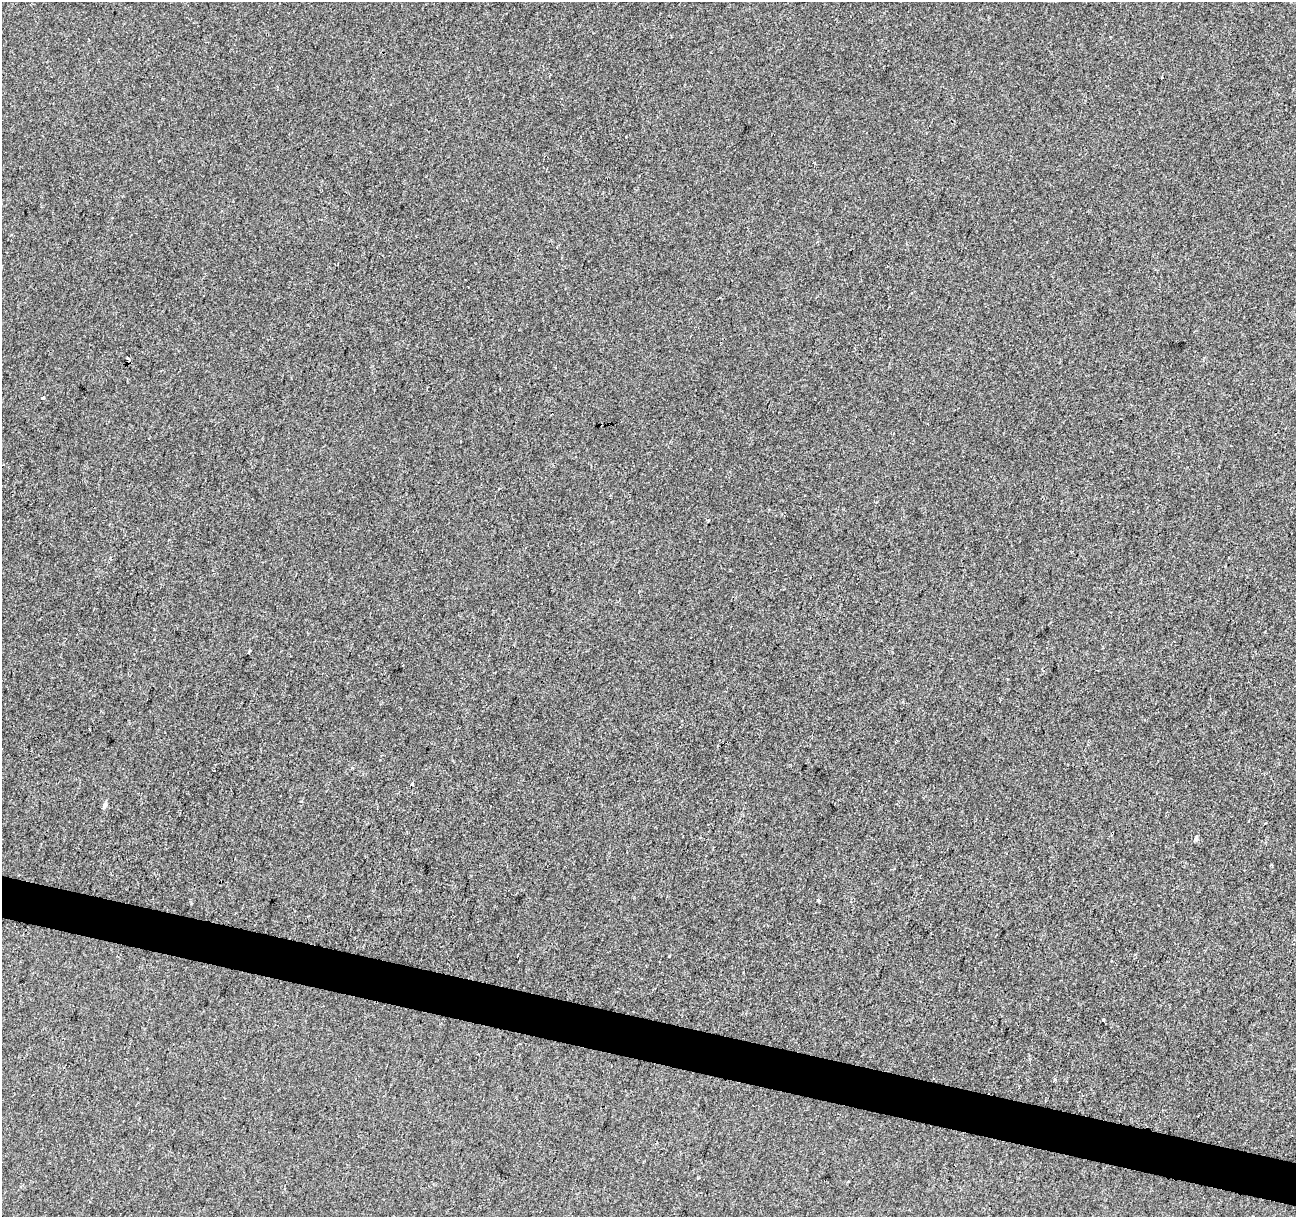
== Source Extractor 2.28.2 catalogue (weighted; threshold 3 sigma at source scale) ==
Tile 6 of 4 x 4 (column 2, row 2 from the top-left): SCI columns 1295-2588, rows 2651-3865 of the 5184 x 5363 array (HDU 1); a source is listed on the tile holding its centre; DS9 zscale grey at full resolution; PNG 1298 x 1219 px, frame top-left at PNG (2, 2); no overlay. Shown black and unused: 3% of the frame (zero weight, under 2 of 3 exposures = <1% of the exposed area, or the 3 px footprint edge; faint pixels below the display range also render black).
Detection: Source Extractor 2.28.2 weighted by HDU 2 'WHT'; one run over the whole footprint, this tile lists its part. Background -2.43e-04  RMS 0.0042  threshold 0.0191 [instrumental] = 3 sigma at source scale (4.5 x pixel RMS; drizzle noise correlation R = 1.50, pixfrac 1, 0.0396/0.0396 arcsec/px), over >= 5 px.
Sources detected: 12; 3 cosmic-ray / hot-pixel residue — not listed; the other 9 listed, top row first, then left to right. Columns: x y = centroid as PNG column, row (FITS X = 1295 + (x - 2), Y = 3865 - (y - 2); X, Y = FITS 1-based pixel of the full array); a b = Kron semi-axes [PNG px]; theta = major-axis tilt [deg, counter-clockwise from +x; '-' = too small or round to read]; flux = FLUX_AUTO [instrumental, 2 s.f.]
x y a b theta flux
1162 78 2 2 - 0.41
128 359 5 3 - 0.5
42 398 4 3 - 0.95
708 520 3 3 - 2.3
352 768 3 3 - 0.61
214 770 3 2 - 0.29
302 802 3 3 - 1.7
105 805 7 5 69 1.5
1196 838 5 4 - 1.4